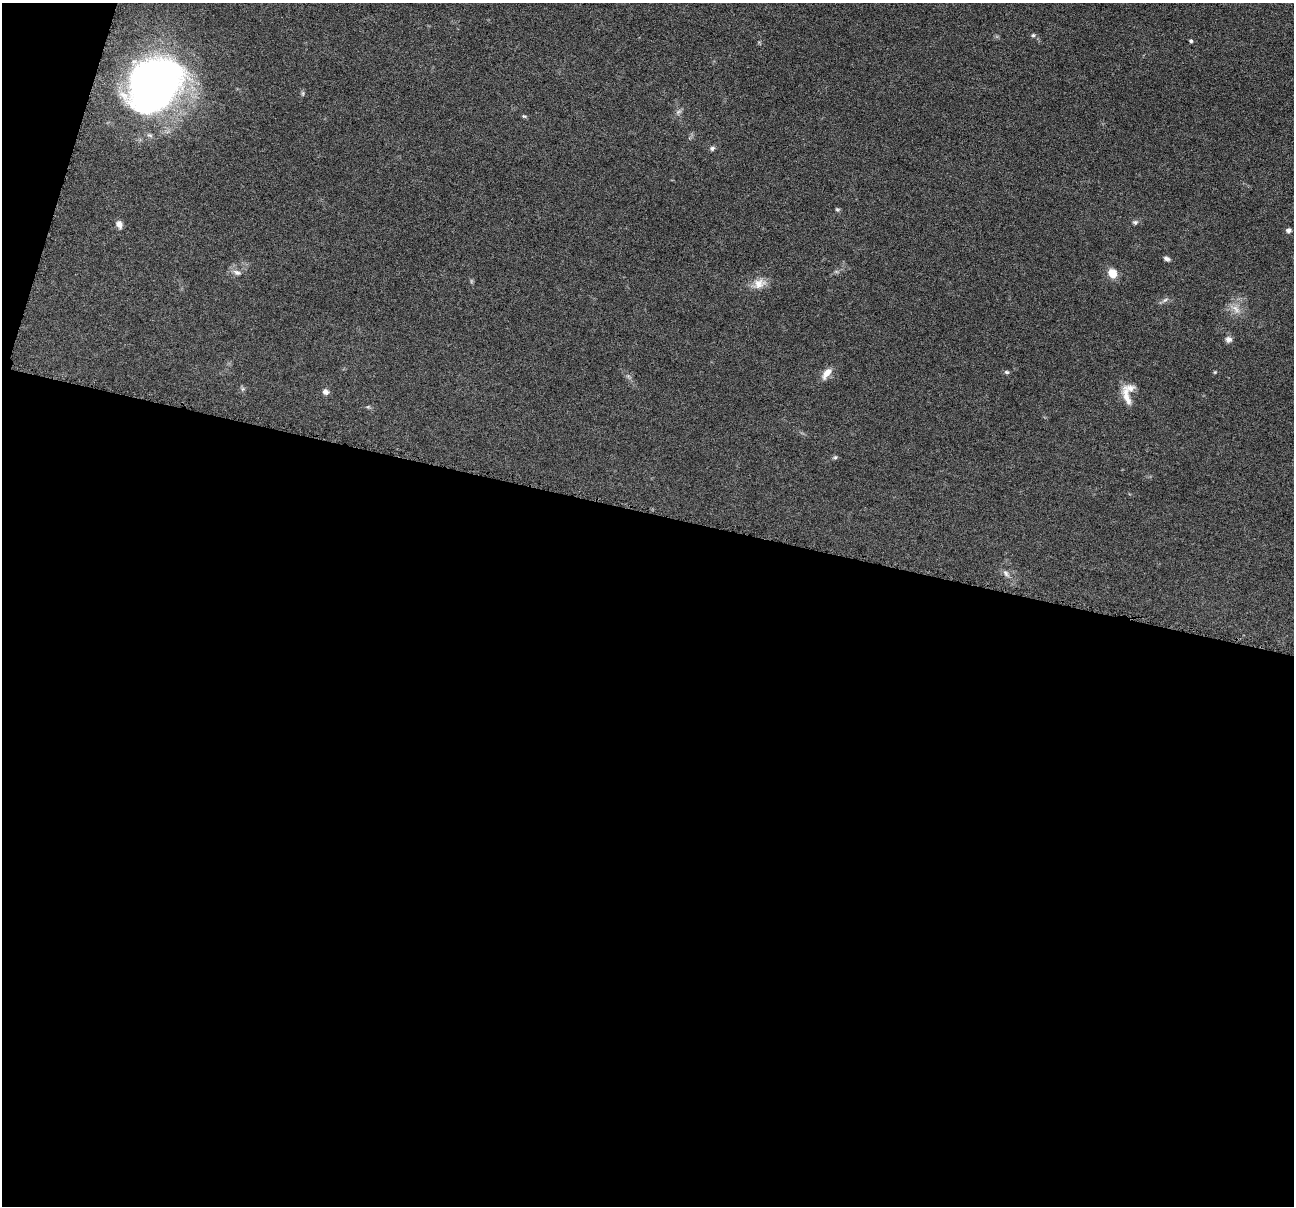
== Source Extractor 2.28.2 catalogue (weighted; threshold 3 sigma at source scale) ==
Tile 13 of 4 x 4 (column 1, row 4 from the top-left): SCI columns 7-1298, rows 254-1457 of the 5181 x 5198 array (HDU 1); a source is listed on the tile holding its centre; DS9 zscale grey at full resolution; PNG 1296 x 1208 px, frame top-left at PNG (2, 3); no overlay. Shown black and unused: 59% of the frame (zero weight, under 4 of 8 exposures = <1% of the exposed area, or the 3 px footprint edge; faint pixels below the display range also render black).
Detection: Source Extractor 2.28.2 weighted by HDU 2 'WHT'; one run over the whole footprint, this tile lists its part. Background 0.0374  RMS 0.0039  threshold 0.0159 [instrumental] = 3 sigma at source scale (4.09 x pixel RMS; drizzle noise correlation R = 1.36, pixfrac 0.8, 0.05/0.05 arcsec/px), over >= 5 px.
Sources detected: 25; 1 inside a brighter listed object's ellipse — not listed separately; the other 24 listed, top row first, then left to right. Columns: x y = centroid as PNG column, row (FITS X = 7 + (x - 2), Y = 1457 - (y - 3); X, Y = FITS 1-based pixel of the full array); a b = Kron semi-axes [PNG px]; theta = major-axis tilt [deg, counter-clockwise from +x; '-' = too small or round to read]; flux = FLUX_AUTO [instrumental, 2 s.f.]
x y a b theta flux
1033 35 6 5 - 0.59
1191 41 4 4 - 0.59
155 84 49 39 46 200
678 112 9 4 35 0.95
524 116 6 5 - 0.47
712 148 7 6 - 0.84
837 209 5 5 - 0.52
1135 222 7 6 - 0.76
119 224 10 8 -70 1.7
1288 230 5 5 - 1.2
1167 259 7 5 -27 1
237 272 13 7 -19 1.8
1112 273 11 9 -57 4
759 284 17 13 20 4
1165 300 8 4 43 0.82
1236 309 16 7 -44 2.8
1229 339 9 7 -16 1.4
1007 372 6 5 - 0.65
1215 372 6 3 72 0.34
827 373 16 8 52 3.2
326 392 7 6 - 1.6
1127 396 30 8 -75 4.4
835 457 6 5 - 0.59
1006 573 12 7 -52 1.5